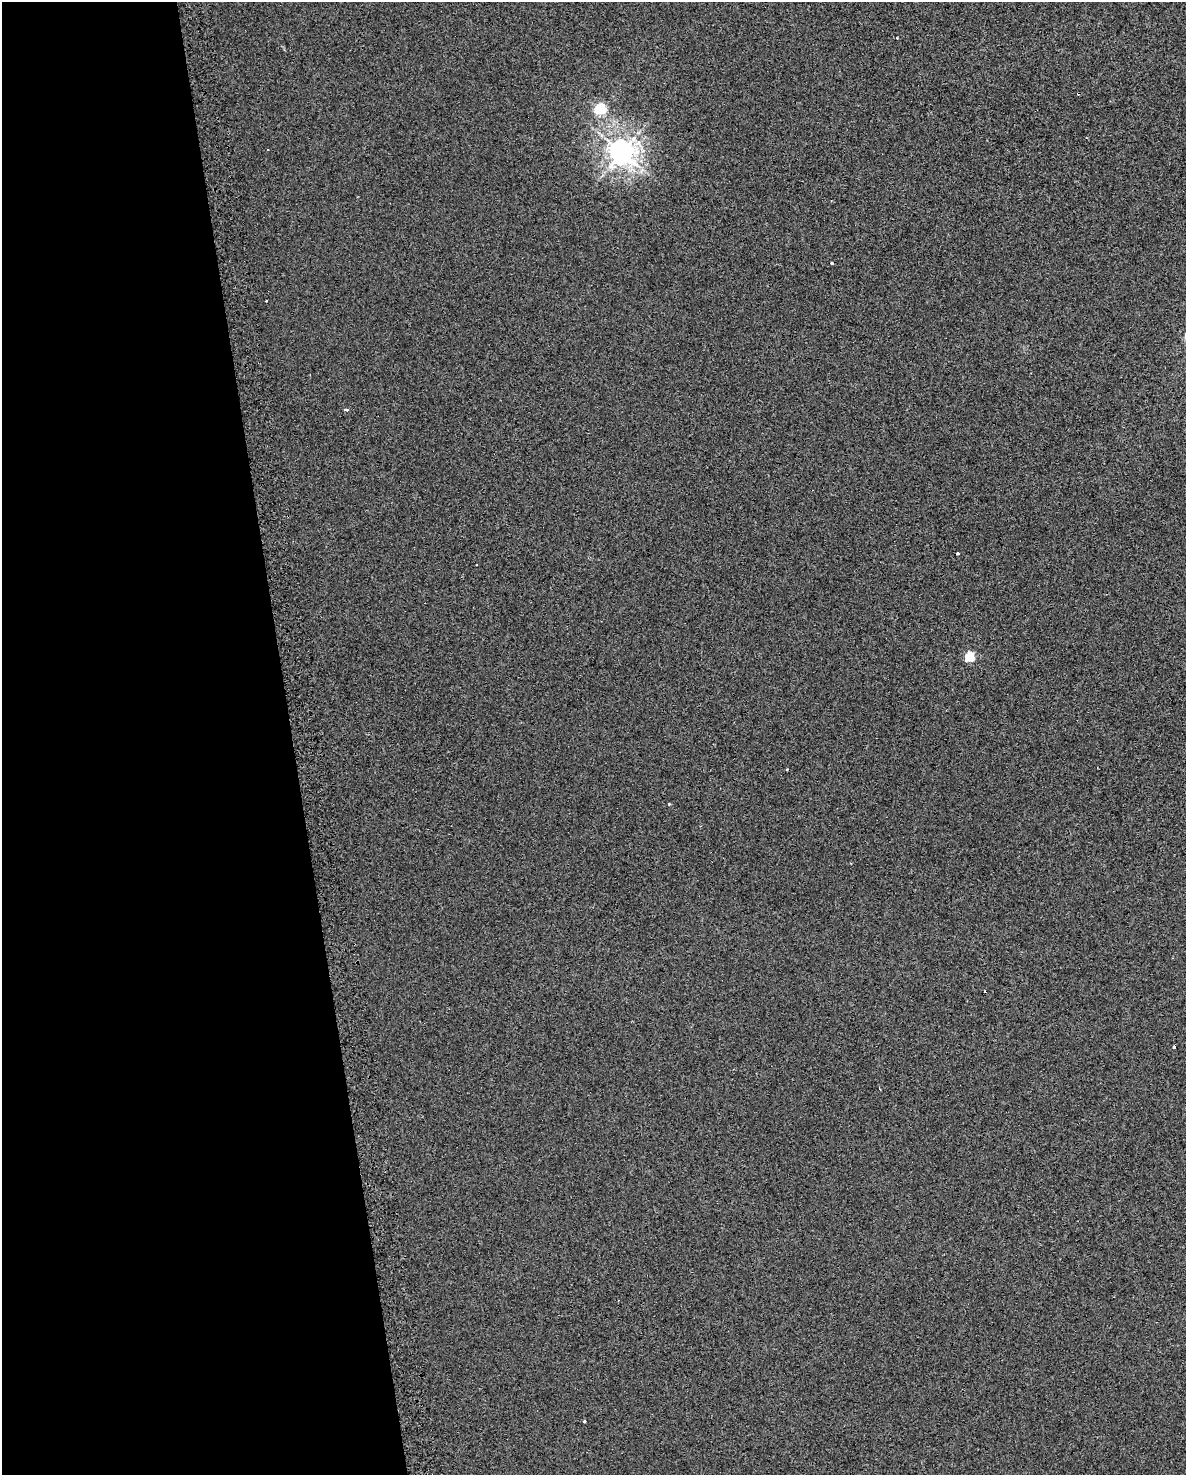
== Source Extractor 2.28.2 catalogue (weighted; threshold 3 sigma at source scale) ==
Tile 5 of 4 x 3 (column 1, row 2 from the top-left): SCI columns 1-1184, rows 1571-3043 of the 4772 x 4534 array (HDU 1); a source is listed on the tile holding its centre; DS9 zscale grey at full resolution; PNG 1188 x 1477 px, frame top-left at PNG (2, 2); no overlay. Shown black and unused: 25% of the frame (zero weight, under 2 of 3 exposures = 3% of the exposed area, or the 3 px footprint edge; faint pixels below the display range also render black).
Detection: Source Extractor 2.28.2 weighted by HDU 2 'WHT'; one run over the whole footprint, this tile lists its part. Background 0.00241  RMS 0.012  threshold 0.054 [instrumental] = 3 sigma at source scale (4.5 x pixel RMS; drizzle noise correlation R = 1.50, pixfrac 1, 0.0396/0.0396 arcsec/px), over >= 5 px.
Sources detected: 12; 3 cosmic-ray / hot-pixel residue — not listed; the other 9 listed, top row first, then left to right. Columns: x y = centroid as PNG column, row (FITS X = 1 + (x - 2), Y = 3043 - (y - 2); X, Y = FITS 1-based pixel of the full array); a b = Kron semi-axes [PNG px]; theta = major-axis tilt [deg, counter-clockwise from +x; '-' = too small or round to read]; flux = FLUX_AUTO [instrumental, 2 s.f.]
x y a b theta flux
600 109 6 5 - 110
621 152 8 8 - 1100
266 301 3 2 - 1.4
347 409 4 3 - 11
957 553 3 3 - 3.3
970 657 5 5 - 58
669 804 3 3 - 0.88
1174 1047 4 3 - 4.9
584 1421 3 3 - 3.4